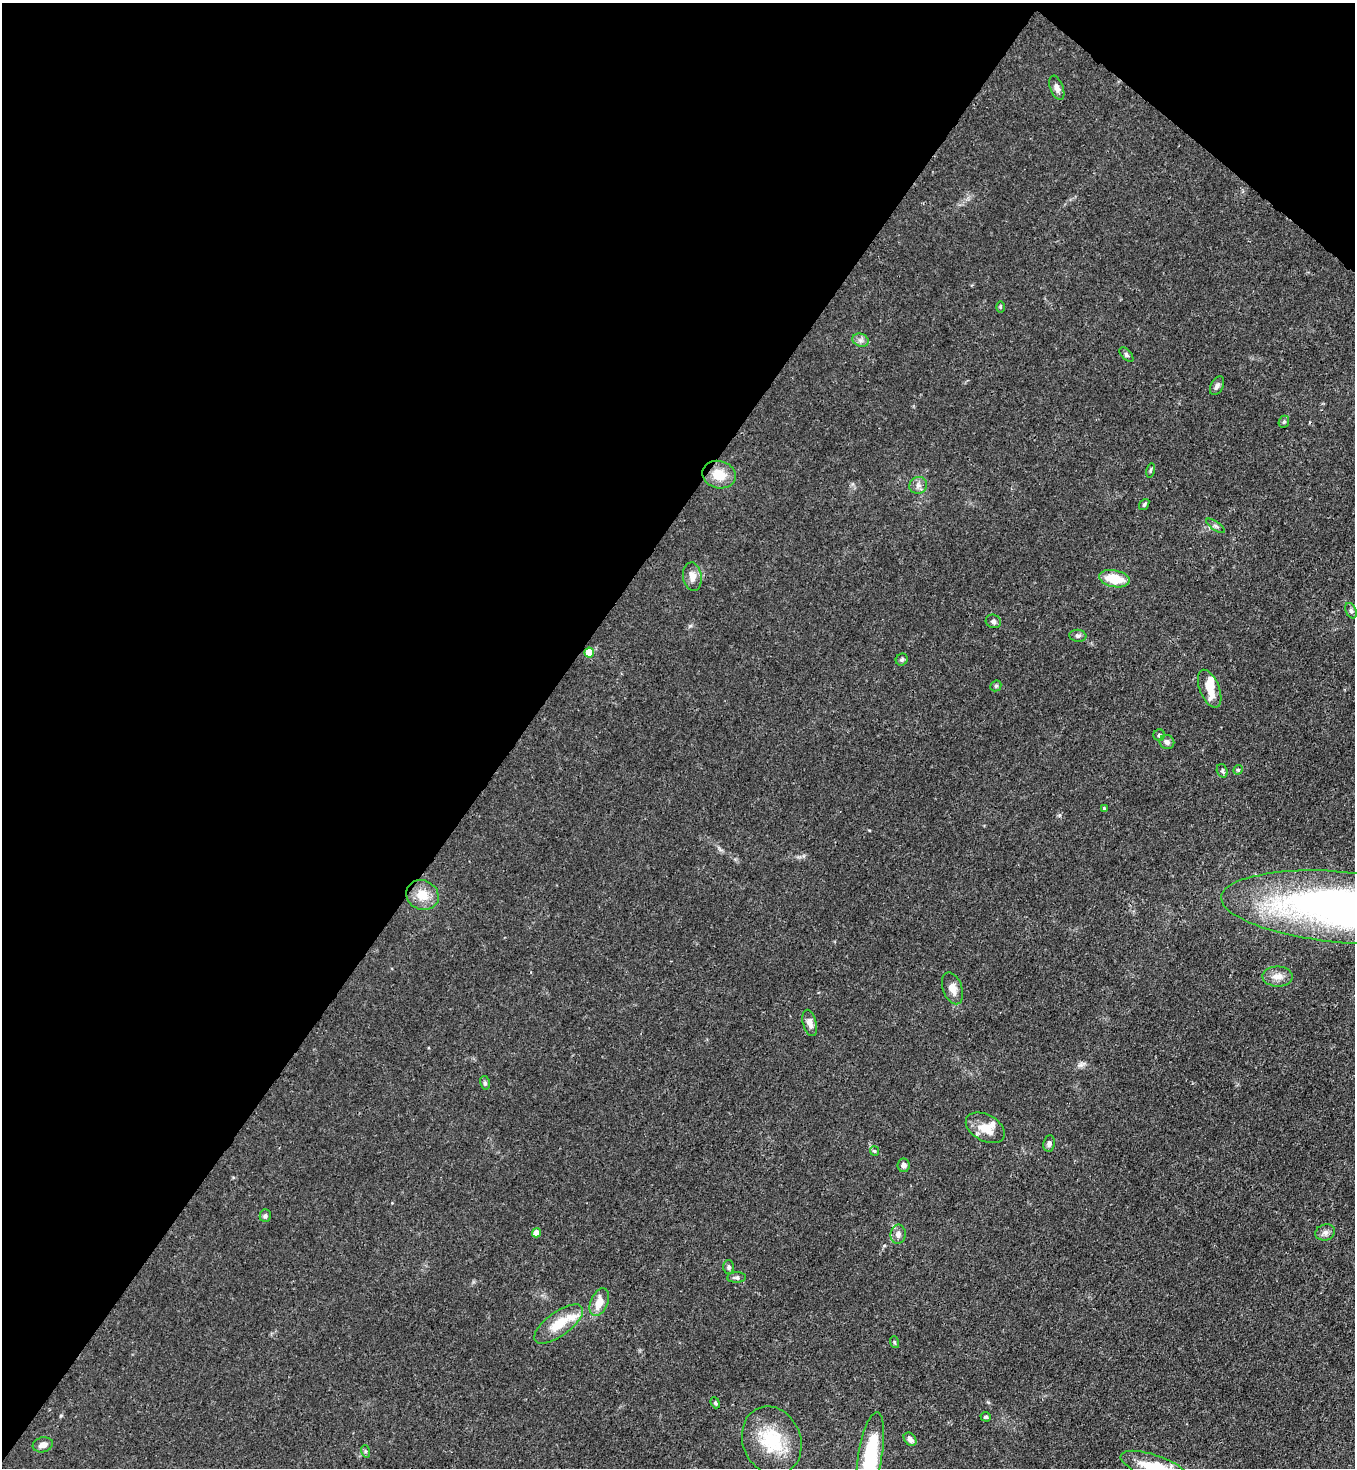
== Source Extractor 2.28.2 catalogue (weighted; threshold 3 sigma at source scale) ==
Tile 2 of 4 x 4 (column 2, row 1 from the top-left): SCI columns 1578-2930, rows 4459-5924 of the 6010 x 5988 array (HDU 1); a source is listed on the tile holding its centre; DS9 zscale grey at full resolution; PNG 1357 x 1470 px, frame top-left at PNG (2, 3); each listed source drawn as its Kron ellipse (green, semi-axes under 4 px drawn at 4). Shown black and unused: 41% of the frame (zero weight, under 3 of 4 exposures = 7% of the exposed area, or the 3 px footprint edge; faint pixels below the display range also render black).
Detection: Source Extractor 2.28.2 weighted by HDU 2 'WHT'; one run over the whole footprint, this tile lists its part. Background 0.0202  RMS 0.0027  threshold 0.0119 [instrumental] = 3 sigma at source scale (4.5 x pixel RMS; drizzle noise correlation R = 1.50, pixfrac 1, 0.05/0.05 arcsec/px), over >= 5 px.
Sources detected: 57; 1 inside a brighter object's white glare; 1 cosmic-ray / hot-pixel residue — neither listed nor drawn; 3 inside a brighter listed object's ellipse — not listed separately; the other 52 listed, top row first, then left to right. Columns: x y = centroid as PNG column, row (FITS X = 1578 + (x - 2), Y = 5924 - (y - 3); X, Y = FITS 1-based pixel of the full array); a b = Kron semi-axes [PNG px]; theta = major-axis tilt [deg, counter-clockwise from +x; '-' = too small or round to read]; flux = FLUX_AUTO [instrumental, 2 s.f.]
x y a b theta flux
1057 88 13 6 -69 1.3
1000 307 6 4 90 0.27
861 340 8 6 -20 0.89
1126 355 9 5 -49 0.5
1217 386 10 6 62 0.9
1284 422 6 5 - 0.45
1150 470 7 4 79 0.38
719 475 17 13 -13 5.2
918 485 9 8 - 1.2
1144 504 6 3 53 0.4
1215 526 11 3 -35 0.46
692 577 14 9 -81 2.2
1114 579 15 8 -11 6.7
1351 611 8 5 -63 0.61
993 621 8 6 -24 0.72
1078 636 8 6 -7 0.67
589 653 5 4 - 6.1
902 659 6 5 - 0.53
996 686 6 5 - 0.39
1210 689 20 10 -68 3.4
1159 735 6 5 - 0.49
1167 742 7 7 - 0.95
1238 770 5 4 - 0.37
1222 771 7 5 -70 0.5
1104 808 3 3 - 0.33
422 895 17 14 -25 4.7
1344 907 123 35 -5 170
1277 976 15 10 -1 2.4
952 988 16 9 -71 2.4
810 1023 13 7 -74 1.8
485 1083 7 4 -80 0.51
985 1128 21 13 -28 4.4
1049 1144 8 6 82 0.77
874 1151 5 4 - 0.31
903 1165 6 6 - 0.95
265 1216 6 5 - 0.54
1325 1232 10 8 16 1.1
536 1233 4 4 - 3.7
898 1234 9 7 84 1.3
729 1267 7 5 90 0.61
736 1277 9 5 1 0.68
599 1302 14 8 67 3.5
559 1324 29 12 36 6.3
894 1342 6 3 -71 0.3
715 1403 6 4 -67 0.38
986 1417 5 4 - 0.46
910 1439 7 5 -48 1.3
772 1441 35 29 -68 14
43 1445 10 7 16 1.4
365 1451 6 4 -73 0.39
870 1454 42 12 81 20
1155 1468 36 12 -20 13
Isophote crosses this tile's border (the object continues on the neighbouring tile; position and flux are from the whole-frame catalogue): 3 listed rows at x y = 1344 907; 870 1454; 1155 1468